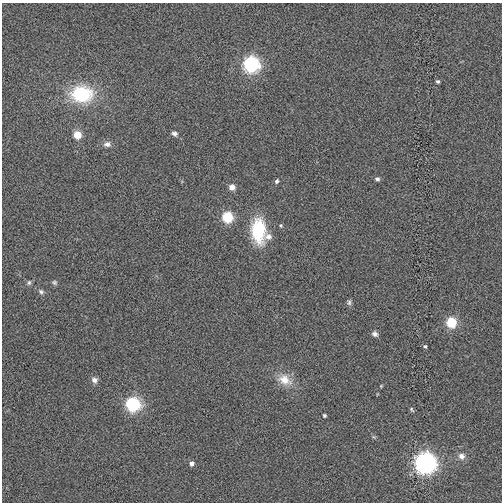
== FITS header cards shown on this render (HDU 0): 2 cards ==
NAXIS1  =                  500
NAXIS2  =                  500

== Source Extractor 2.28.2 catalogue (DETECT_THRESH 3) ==
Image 500 x 500 px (HDU 0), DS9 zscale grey, 1 PNG px = 1 image px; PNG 504 x 504 px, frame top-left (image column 1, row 500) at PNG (2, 3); no overlay
Background 1.90e-04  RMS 0.011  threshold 0.0323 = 3 sigma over >= 5 px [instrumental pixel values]
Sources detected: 29; all 29 listed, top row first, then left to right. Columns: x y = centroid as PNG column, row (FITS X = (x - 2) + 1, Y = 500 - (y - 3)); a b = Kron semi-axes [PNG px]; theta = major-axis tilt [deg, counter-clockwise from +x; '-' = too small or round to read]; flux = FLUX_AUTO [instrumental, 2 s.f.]
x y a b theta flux
251 64 8 7 - 150
438 81 4 3 - 1.4
82 94 21 16 0 54
174 134 7 5 -23 2.1
77 135 5 5 - 17
107 144 10 7 5 3.3
377 179 5 4 - 1.9
276 181 5 5 - 1.7
232 187 5 5 - 6.6
227 217 6 6 - 47
281 225 6 4 -46 1
258 231 28 15 -87 36
268 237 8 7 - 3.9
54 282 6 5 - 1.4
29 283 7 5 87 1.4
41 291 8 6 -22 1.9
349 303 7 6 - 1.7
451 322 6 6 - 41
375 334 7 6 - 2.6
425 346 5 4 - 1.1
94 380 8 7 - 3.2
285 380 21 14 -28 13
381 386 5 3 - 0.67
133 404 7 7 - 110
412 409 7 4 -60 1.1
324 415 4 4 - 1.2
462 456 9 8 - 4.1
192 463 5 5 - 2.9
425 463 8 8 - 400